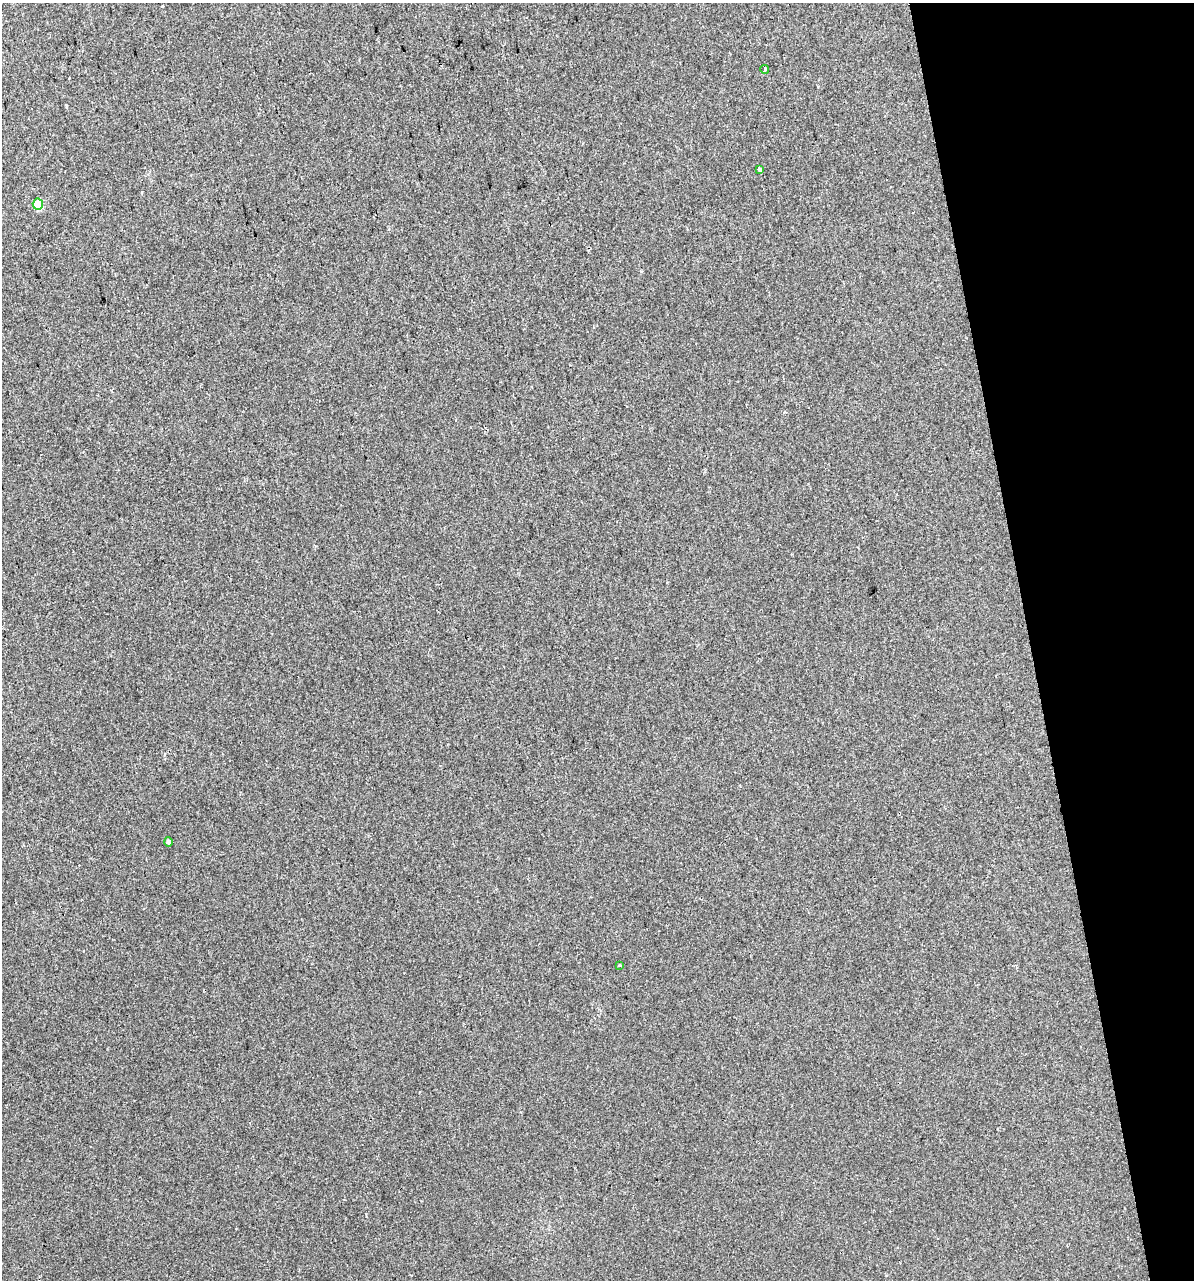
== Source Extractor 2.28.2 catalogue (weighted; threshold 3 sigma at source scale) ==
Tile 12 of 4 x 4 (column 4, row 3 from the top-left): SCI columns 3630-4821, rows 1321-2598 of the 4925 x 5196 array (HDU 1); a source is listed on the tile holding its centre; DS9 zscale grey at full resolution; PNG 1196 x 1282 px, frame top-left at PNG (2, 3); each listed source drawn as its Kron ellipse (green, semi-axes under 4 px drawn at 4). Shown black and unused: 14% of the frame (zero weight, under 2 of 3 exposures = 2% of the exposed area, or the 3 px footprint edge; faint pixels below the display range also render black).
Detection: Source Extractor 2.28.2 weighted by HDU 2 'WHT'; one run over the whole footprint, this tile lists its part. Background 0.00299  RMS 0.0037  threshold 0.0168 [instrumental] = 3 sigma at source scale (4.5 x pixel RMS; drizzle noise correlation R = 1.50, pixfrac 1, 0.0396/0.0396 arcsec/px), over >= 5 px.
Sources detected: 5; all 5 listed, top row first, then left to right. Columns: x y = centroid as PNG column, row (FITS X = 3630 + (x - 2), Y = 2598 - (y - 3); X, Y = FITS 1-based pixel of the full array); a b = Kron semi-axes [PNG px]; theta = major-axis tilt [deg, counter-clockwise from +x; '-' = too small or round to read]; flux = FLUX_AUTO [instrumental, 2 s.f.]
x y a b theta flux
765 70 4 3 - 0.69
760 169 4 3 - 1.9
38 204 5 5 - 12
168 842 5 4 - 0.76
620 965 3 3 - 0.4